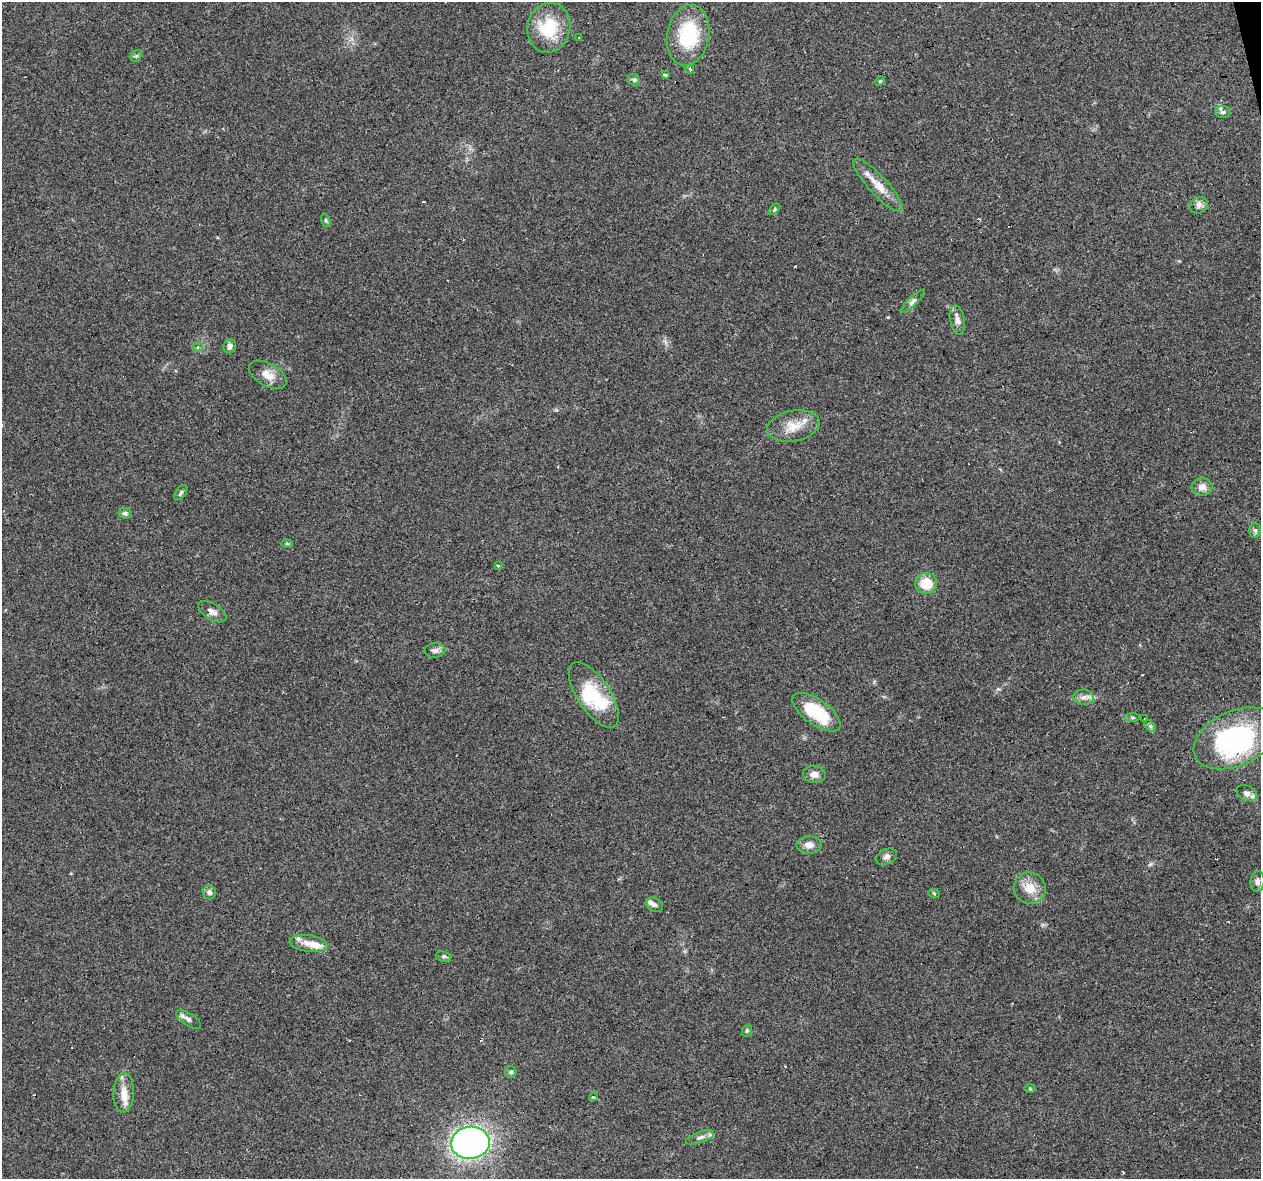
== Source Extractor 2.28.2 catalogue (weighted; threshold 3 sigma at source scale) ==
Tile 10 of 4 x 4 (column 2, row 3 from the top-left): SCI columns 1260-2518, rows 1261-2437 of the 5036 x 4824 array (HDU 1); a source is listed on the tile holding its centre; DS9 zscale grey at full resolution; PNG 1263 x 1181 px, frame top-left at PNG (2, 2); each listed source drawn as its Kron ellipse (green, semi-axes under 4 px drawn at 4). Shown black and unused: <1% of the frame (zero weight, under 3 of 4 exposures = <1% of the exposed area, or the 3 px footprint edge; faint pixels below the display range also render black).
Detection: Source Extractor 2.28.2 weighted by HDU 2 'WHT'; one run over the whole footprint, this tile lists its part. Background 0.102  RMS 0.0062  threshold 0.0279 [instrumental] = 3 sigma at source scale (4.5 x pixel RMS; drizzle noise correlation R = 1.50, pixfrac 1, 0.0396/0.0396 arcsec/px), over >= 5 px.
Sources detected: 71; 3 inside a brighter object's white glare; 8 cosmic-ray / hot-pixel residue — neither listed nor drawn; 6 inside a brighter listed object's ellipse — not listed separately; the other 54 listed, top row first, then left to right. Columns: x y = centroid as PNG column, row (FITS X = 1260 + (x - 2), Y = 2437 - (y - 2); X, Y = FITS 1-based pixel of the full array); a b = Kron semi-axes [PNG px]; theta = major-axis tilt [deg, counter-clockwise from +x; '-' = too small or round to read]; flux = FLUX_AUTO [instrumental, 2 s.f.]
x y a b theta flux
549 28 25 21 78 27
688 35 30 21 80 39
579 38 3 2 - 1.2
136 56 6 5 - 0.99
690 69 4 3 - 1.1
665 75 3 3 - 7.9
634 80 6 5 - 1.3
880 81 5 4 - 0.73
1223 112 7 6 - 1.5
878 185 35 9 -47 10
1199 205 9 7 27 2.7
774 209 7 4 46 0.94
326 220 7 4 -71 1.1
913 301 16 4 43 2.2
957 320 15 7 -79 3.8
230 346 7 6 - 2.4
198 347 5 4 - 1.3
268 375 21 11 -29 7.1
793 426 26 15 11 12
1202 487 10 8 6 4.5
181 493 9 5 52 1.1
125 513 7 5 -9 1.3
1255 530 7 6 - 1.4
287 544 6 4 -1 0.77
498 566 3 3 - 0.81
926 583 11 10 - 14
212 612 16 8 -31 3.6
435 650 10 7 5 2.3
594 695 38 16 -56 28
1083 697 10 7 -6 3
816 712 28 12 -36 32
1132 718 7 4 0 0.99
1144 718 3 2 - 0.52
1150 726 7 4 -45 1.3
1236 738 45 27 24 100
814 774 11 8 -7 4.1
1247 793 10 7 -25 2.4
809 845 12 8 1 4.6
886 857 11 7 25 2.5
1257 881 10 7 84 2.7
1030 888 16 15 - 10
209 892 7 6 - 2.1
934 893 6 3 -20 0.75
655 905 9 6 -33 1.8
308 943 19 8 -7 6.2
444 956 8 5 -9 1.3
188 1019 14 6 -33 2.7
747 1031 6 5 - 0.95
511 1072 5 5 - 1.2
1030 1089 6 4 -1 0.72
124 1093 20 10 87 7.7
593 1097 4 3 - 0.68
700 1137 15 5 20 2.4
470 1143 19 16 7 220
Overlapping masked pixels (flux is a lower limit): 3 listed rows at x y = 212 612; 1236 738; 1030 888